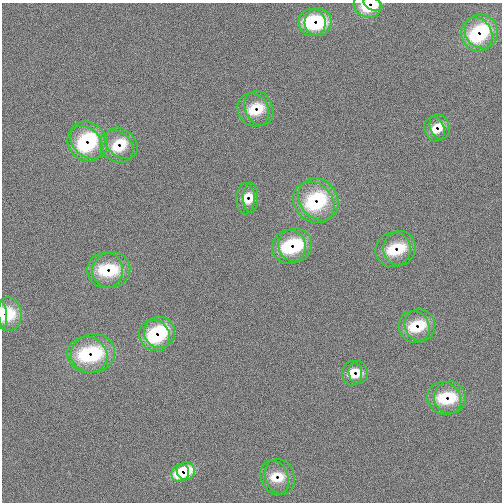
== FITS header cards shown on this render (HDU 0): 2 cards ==
NAXIS1  =                  500
NAXIS2  =                  500

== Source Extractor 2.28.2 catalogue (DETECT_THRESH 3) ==
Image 500 x 500 px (HDU 0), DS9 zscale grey, 1 PNG px = 1 image px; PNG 504 x 504 px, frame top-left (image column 1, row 500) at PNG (2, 3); each listed source drawn as its Kron ellipse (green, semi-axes under 4 px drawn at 4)
Background -0.0158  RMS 1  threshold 3.01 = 3 sigma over >= 5 px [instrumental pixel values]
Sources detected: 40; all 40 listed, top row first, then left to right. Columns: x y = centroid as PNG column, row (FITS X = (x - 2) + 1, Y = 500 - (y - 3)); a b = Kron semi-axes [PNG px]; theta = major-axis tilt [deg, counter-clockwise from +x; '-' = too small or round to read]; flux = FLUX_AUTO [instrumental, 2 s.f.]
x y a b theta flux
373 4 10 6 -28 650
367 5 14 12 -26 1800
318 22 14 13 - 3500
312 23 14 13 - 3600
481 31 17 16 - 3100
477 35 17 15 -63 3300
259 108 18 13 -64 1300
253 110 17 15 -56 1400
439 127 13 9 -70 730
435 129 12 10 -71 740
89 140 20 16 -43 4100
121 143 18 13 -42 1500
85 144 19 16 -45 4000
117 147 18 14 -39 1600
251 198 15 7 89 620
246 199 15 9 90 770
318 199 22 19 -53 3900
314 202 22 19 -45 4000
295 245 17 17 - 2900
289 247 17 16 - 3100
400 248 17 16 - 1600
393 250 18 17 - 1700
105 270 18 18 - 2500
111 270 19 18 - 2400
8 314 17 13 -80 2000
3 315 13 4 -84 750
420 325 16 15 - 1600
414 327 16 15 - 1600
160 332 16 15 - 3800
155 335 16 15 - 3800
93 353 22 19 10 4300
87 355 20 18 -16 4200
352 373 12 10 -83 850
358 373 11 9 -80 780
450 398 16 16 - 2000
444 399 17 15 -33 2200
186 471 9 9 - 2100
180 473 9 8 - 2200
274 477 18 13 -67 1100
280 477 18 14 -72 1100
At the frame edge (FLAGS 8, measured only in part): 3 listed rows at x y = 373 4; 367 5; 3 315